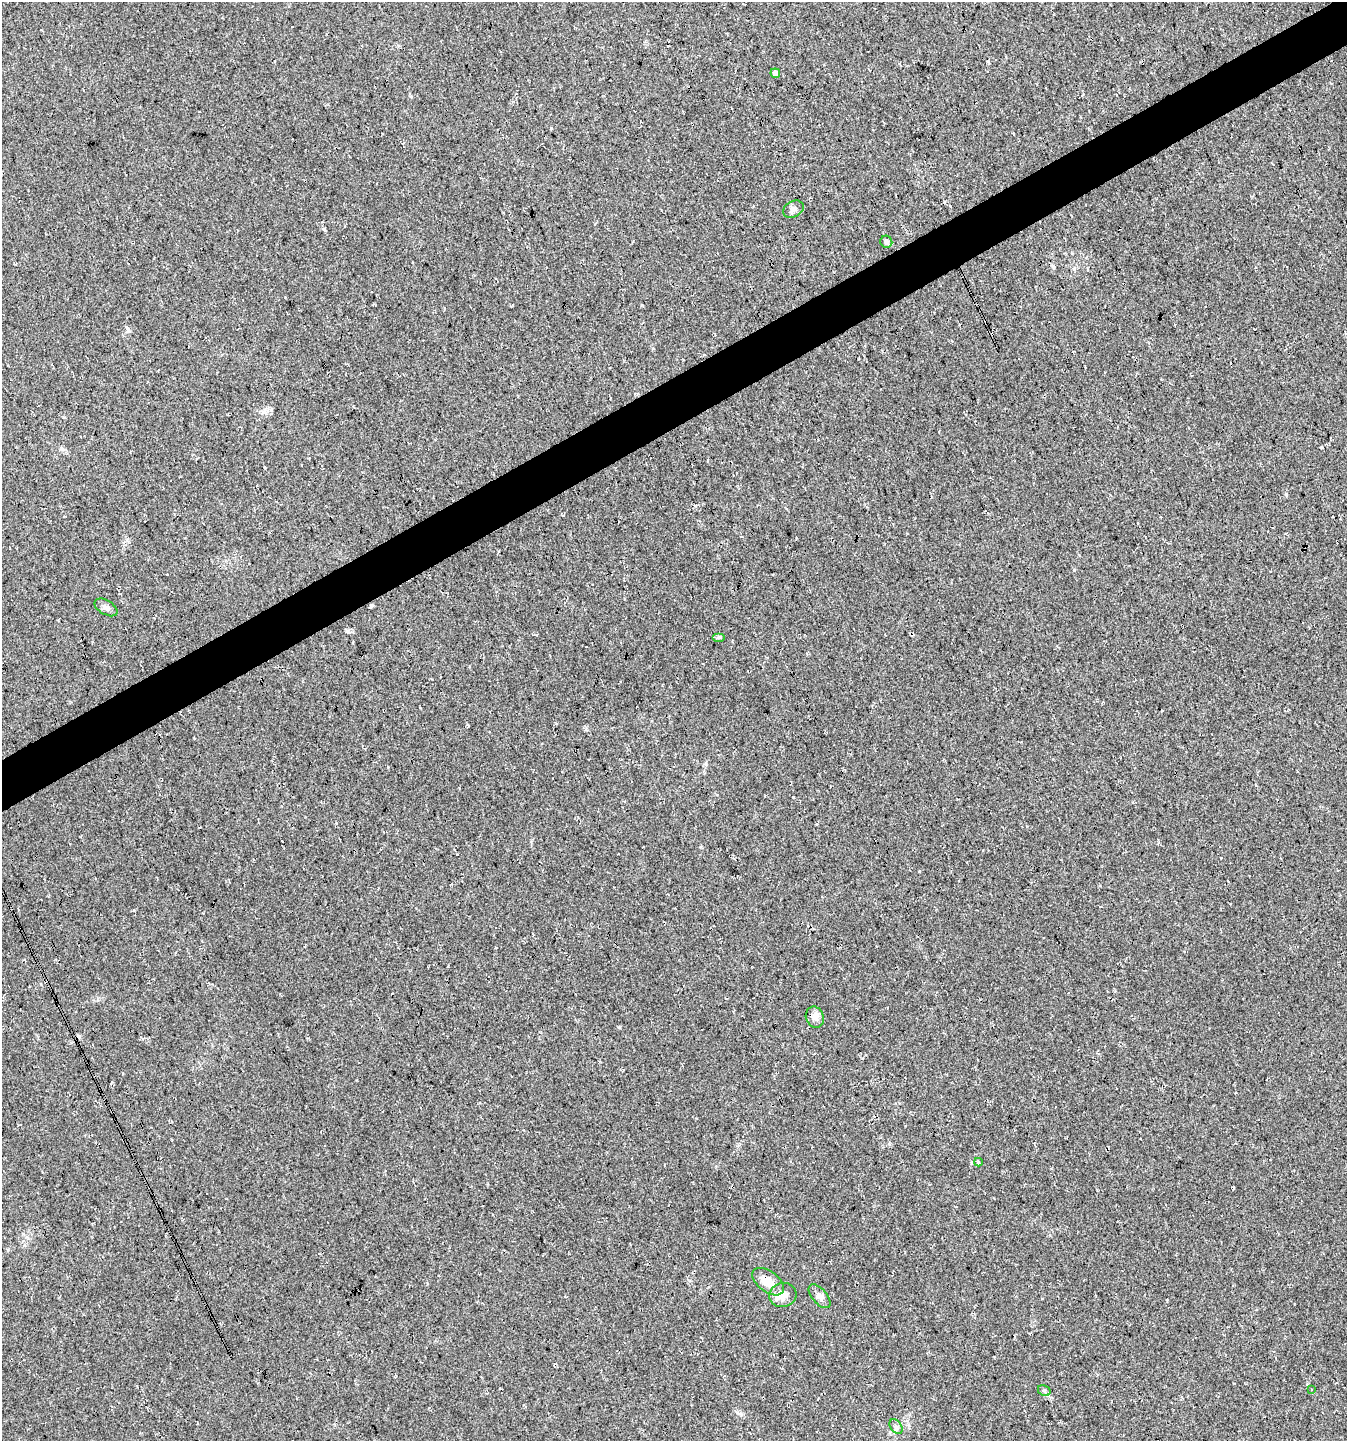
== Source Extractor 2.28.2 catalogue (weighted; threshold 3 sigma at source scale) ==
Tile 10 of 4 x 4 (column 2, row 3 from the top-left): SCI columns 1446-2790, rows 1442-2880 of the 5639 x 5759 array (HDU 1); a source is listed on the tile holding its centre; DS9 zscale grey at full resolution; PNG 1349 x 1443 px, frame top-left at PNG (2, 2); each listed source drawn as its Kron ellipse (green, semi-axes under 4 px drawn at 4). Shown black and unused: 4% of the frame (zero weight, under 3 of 4 exposures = <1% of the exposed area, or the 3 px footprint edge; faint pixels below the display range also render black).
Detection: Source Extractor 2.28.2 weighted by HDU 2 'WHT'; one run over the whole footprint, this tile lists its part. Background 0.0264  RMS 0.0068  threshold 0.0304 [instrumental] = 3 sigma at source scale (4.5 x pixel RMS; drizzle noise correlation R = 1.50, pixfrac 1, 0.0396/0.0396 arcsec/px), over >= 5 px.
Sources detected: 15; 2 cosmic-ray / hot-pixel residue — neither listed nor drawn; the other 13 listed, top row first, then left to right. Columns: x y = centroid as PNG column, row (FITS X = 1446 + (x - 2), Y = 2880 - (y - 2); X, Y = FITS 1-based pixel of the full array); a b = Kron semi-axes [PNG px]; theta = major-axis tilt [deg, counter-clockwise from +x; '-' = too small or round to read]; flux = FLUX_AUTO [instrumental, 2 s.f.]
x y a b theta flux
775 73 5 4 - 2.9
793 209 11 8 30 2.7
886 242 6 6 - 1.3
106 607 13 7 -31 2.7
719 637 6 4 0 1.1
815 1017 11 9 -71 3.5
978 1162 4 4 - 0.89
768 1282 18 10 -37 9.7
783 1295 13 12 - 6.3
820 1296 14 7 -50 3.3
1311 1390 3 3 - 1.3
1044 1391 7 5 -29 1.2
896 1427 8 5 -53 1.7
Overlapping masked pixels (flux is a lower limit): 1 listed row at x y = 768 1282
Unlisted compact peaks at least as high as the median listed source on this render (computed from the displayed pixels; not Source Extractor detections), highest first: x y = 324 229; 1321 447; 1286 494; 793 797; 347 631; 1074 570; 619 1027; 737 1412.